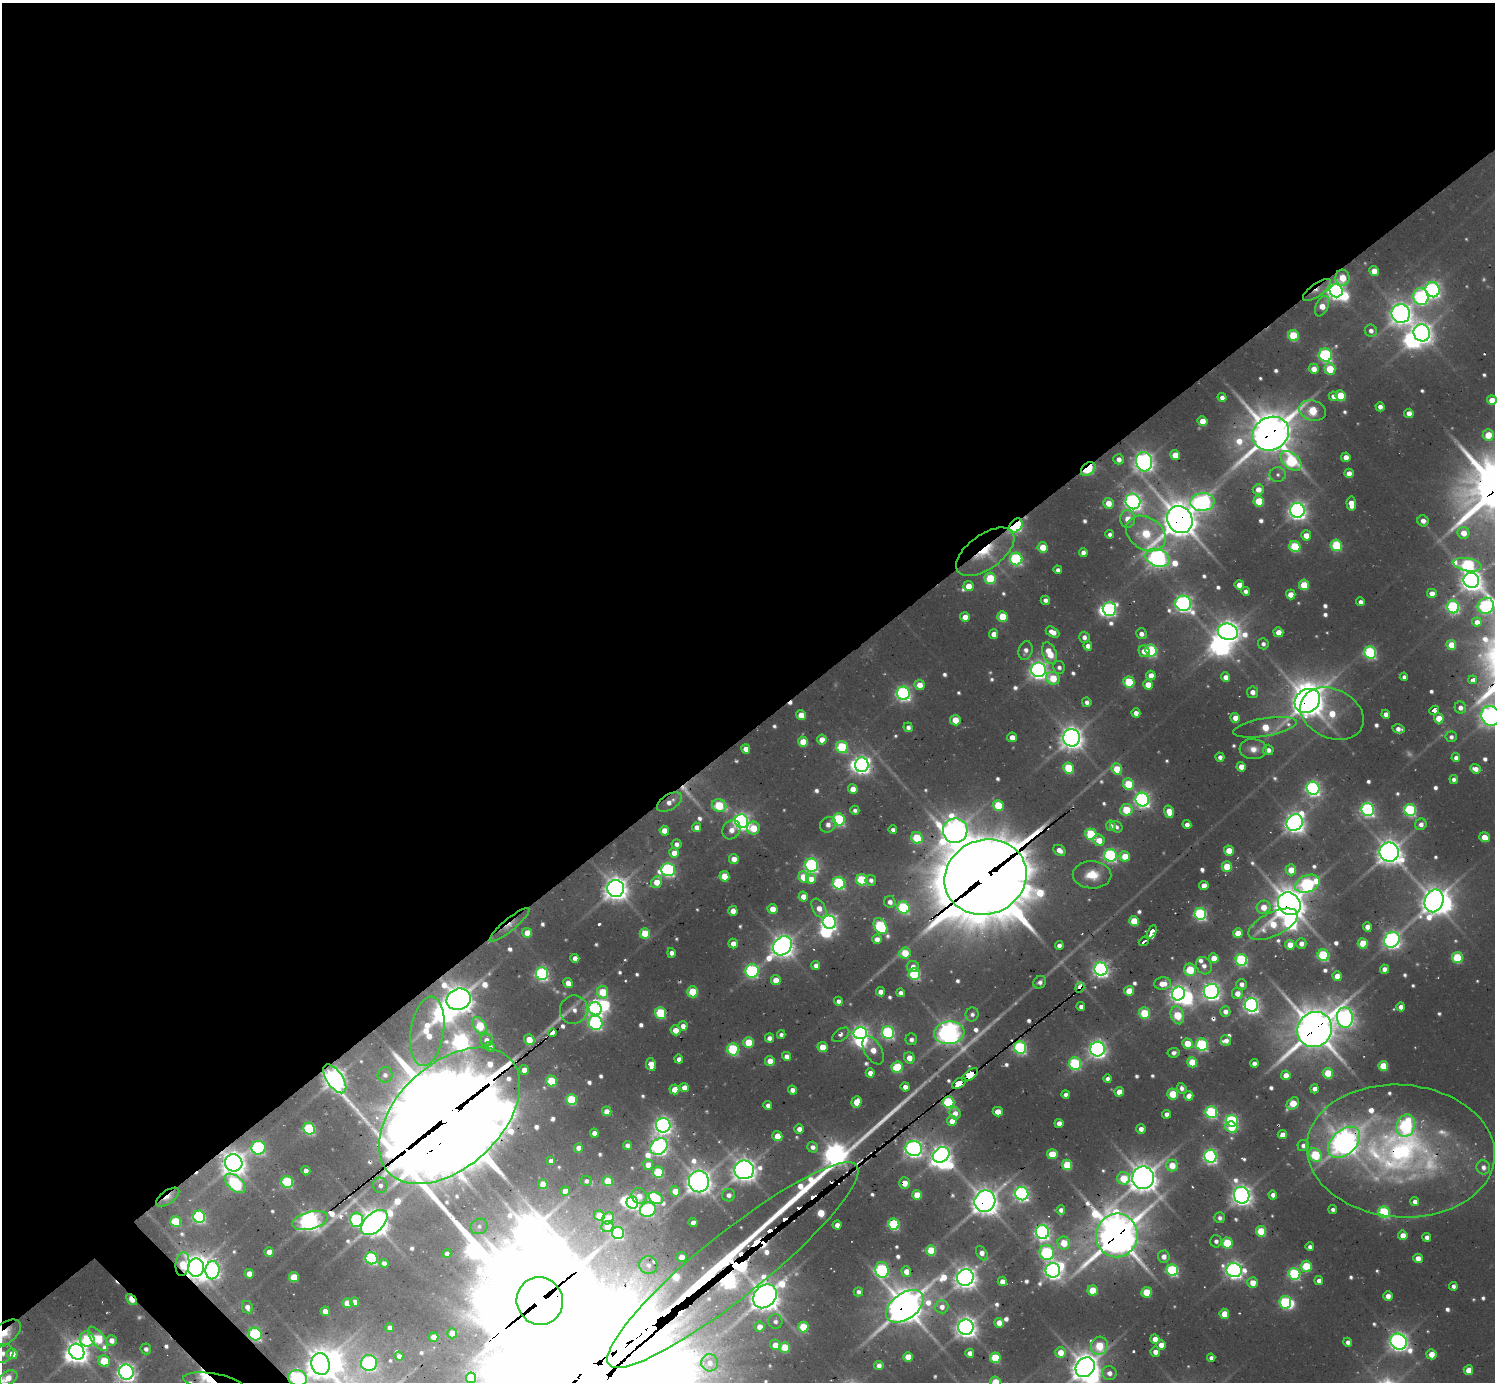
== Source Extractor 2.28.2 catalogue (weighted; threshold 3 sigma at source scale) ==
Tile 2 of 4 x 4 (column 2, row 1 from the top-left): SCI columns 1670-3162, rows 4425-5804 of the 6149 x 6134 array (HDU 1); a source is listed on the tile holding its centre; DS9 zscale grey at full resolution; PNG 1497 x 1384 px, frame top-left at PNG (2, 3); each listed source drawn as its Kron ellipse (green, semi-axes under 4 px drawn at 4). Shown black and unused: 54% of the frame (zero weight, under 2 of 3 exposures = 7% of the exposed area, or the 3 px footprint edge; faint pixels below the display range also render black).
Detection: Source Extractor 2.28.2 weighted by HDU 2 'WHT'; one run over the whole footprint, this tile lists its part. Background 0.0998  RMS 0.0095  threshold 0.0428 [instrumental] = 3 sigma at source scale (4.5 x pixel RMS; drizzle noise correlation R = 1.50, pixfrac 1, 0.05/0.05 arcsec/px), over >= 5 px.
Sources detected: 709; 31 too faint to see at this stretch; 23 inside a brighter object's white glare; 10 cosmic-ray / hot-pixel residue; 2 long thin detections or spike segments (spike, bleed or trail) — neither listed nor drawn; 10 inside a brighter listed object's ellipse — not listed separately; of the other 633, all 500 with FLUX_AUTO >= 4.2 (the completeness limit of this list) listed and drawn (133 fainter detections not listed), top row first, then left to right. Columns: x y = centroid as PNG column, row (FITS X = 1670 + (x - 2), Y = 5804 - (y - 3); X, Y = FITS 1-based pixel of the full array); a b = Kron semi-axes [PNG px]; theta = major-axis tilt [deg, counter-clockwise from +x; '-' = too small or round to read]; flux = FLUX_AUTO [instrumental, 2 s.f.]
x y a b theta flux
1374 271 5 5 - 19
1342 278 8 7 - 32
1317 290 16 6 35 7.4
1433 290 8 7 - 450
1336 291 6 6 - 600
1421 296 8 7 - 260
1322 306 11 6 64 18
1401 314 9 9 - 1100
1371 331 6 6 - 6.1
1422 333 8 8 - 940
1293 336 5 5 - 74
1325 355 6 6 - 240
1314 369 5 5 - 14
1330 369 6 5 - 48
1333 396 5 4 - 8
1341 396 5 5 - 49
1222 397 4 4 - 6.3
1492 400 5 4 - 19
1380 407 4 4 - 7.4
1313 411 13 10 -18 65
1409 413 5 4 - 11
1202 421 5 5 - 22
1271 434 19 16 30 3300
1488 435 6 5 - 27
1175 455 5 5 - 23
1346 457 5 4 - 11
1119 459 5 5 - 8.7
1291 461 12 7 -42 110
1144 462 10 8 -75 840
1088 469 8 5 40 91
1349 473 5 4 - 13
1278 474 8 7 - 4.2
1258 489 5 5 - 12
1133 501 8 7 - 600
1259 501 5 5 - 48
1202 502 12 9 6 410
1108 503 5 5 - 18
1351 503 7 4 -85 18
1297 510 7 7 - 680
1128 519 9 7 86 19
1180 520 14 12 -58 2700
1423 521 6 5 - 8
1016 526 8 5 49 210
1146 533 21 16 -35 69
1463 533 6 5 - 16
1110 534 4 4 - 5
1306 535 5 5 - 17
1336 545 6 5 - 89
1043 547 5 5 - 31
1295 547 6 5 - 89
985 552 34 17 36 52
1083 552 4 4 - 7
1157 558 12 8 -21 700
1016 559 6 6 - 200
1468 565 14 6 -11 170
1058 570 4 4 - 5
990 578 5 5 - 71
1471 580 8 7 - 960
1239 585 5 4 - 16
1304 585 5 5 - 44
968 586 5 5 - 20
1245 591 4 4 - 4.6
1432 593 5 4 - 11
1291 594 5 4 - 18
1045 600 5 4 - 4.7
1360 602 4 4 - 5.8
1183 603 8 7 - 560
1486 606 8 7 - 250
1453 607 6 6 - 200
1109 609 7 6 - 280
965 617 5 5 - 14
1002 617 5 5 - 44
1477 622 4 4 - 9.7
1052 632 7 5 -28 13
1228 632 10 8 -15 1000
1278 632 5 4 - 18
994 634 5 4 - 12
1141 634 5 5 - 7.4
1084 637 5 5 - 6.3
1263 644 5 5 - 4.7
1451 645 5 5 - 27
1088 646 5 4 - 7.9
1026 650 9 6 74 7.3
1151 650 6 5 - 160
1144 651 6 5 - 13
1370 652 6 6 - 190
1049 653 11 6 -70 37
1059 667 6 6 - 5
1039 670 7 7 - 680
1151 675 5 4 - 14
1225 677 4 4 - 9.1
1404 677 4 4 - 4.4
1053 678 7 6 - 37
1473 680 4 4 - 28
1129 682 6 5 - 76
920 685 5 5 - 18
1148 685 5 5 - 22
1253 692 5 5 - 7.5
903 693 7 6 - 380
1307 701 13 11 35 2000
1087 702 5 4 - 5.2
1460 708 6 5 - 8.4
1434 710 5 4 - 31
1136 713 4 4 - 9.3
1332 714 33 24 -26 59
1386 714 4 4 - 8.2
801 715 5 4 - 20
1490 716 10 9 - 880
1235 718 5 4 - 13
1439 718 5 5 - 26
955 720 5 5 - 25
908 727 5 4 - 6
1265 727 32 9 10 43
1398 729 6 4 -12 7.7
1012 737 5 4 - 11
1451 737 5 5 - 4.4
1071 738 8 8 - 1100
822 740 5 5 - 17
803 742 5 5 - 34
842 747 6 5 - 110
746 749 5 4 - 11
1253 749 13 10 -4 12
1268 750 5 5 - 7.2
1220 757 4 4 - 4.7
1456 758 4 4 - 6.5
862 765 7 7 - 620
1241 767 5 4 - 14
1069 768 5 5 - 79
1117 769 6 5 - 42
1475 769 5 4 - 9.1
1454 779 4 4 - 4.9
1128 784 6 5 - 61
1313 788 6 6 - 390
853 789 5 4 - 15
1142 800 7 6 - 460
669 802 14 7 32 10
719 805 7 6 - 71
998 805 5 5 - 58
1368 809 6 6 - 310
855 810 4 4 - 4.7
1126 810 6 5 - 55
1410 810 6 5 - 180
1169 812 6 4 -75 20
839 819 6 6 - 180
742 821 7 6 - 580
1295 823 9 7 47 860
1187 824 4 4 - 7.3
1421 824 6 5 - 7.4
828 825 8 7 - 6.1
1111 826 5 5 - 7.1
697 827 5 4 - 8.9
1116 827 6 5 - 4.2
753 828 6 6 - 32
731 830 10 8 54 11
893 830 4 4 - 4.5
664 831 5 5 - 17
955 831 12 12 - 1300
1091 834 6 5 - 110
1484 837 5 4 - 21
917 838 6 5 - 70
1099 840 6 5 - 16
677 844 5 5 - 5.6
1059 850 6 5 - 10
1229 851 5 5 - 27
1389 852 10 9 - 1300
674 853 5 4 - 15
1110 855 6 6 - 240
1125 856 5 5 - 30
734 859 5 4 - 16
812 865 7 6 - 320
1227 867 5 5 - 38
668 870 7 6 - 300
1291 870 5 5 - 23
1092 875 19 13 -1 28
724 876 5 5 - 34
804 877 6 5 - 37
985 877 42 37 22 14000
811 879 5 5 - 16
862 880 6 5 - 97
871 880 5 5 - 5.7
656 882 6 5 - 19
839 883 6 6 - 190
1307 884 13 8 20 230
1204 886 4 4 - 14
616 888 8 8 - 1300
803 897 5 5 - 16
1434 901 11 9 68 1500
890 902 6 5 - 7.9
1289 904 12 10 -45 2100
1264 907 7 6 - 18
819 908 10 6 -59 15
904 908 6 6 - 170
773 909 5 5 - 21
733 911 5 4 - 12
1200 914 6 5 - 220
1134 921 5 5 - 41
829 922 7 6 - 420
1273 924 26 12 26 48
510 925 25 6 40 10
880 926 9 6 -56 140
1367 927 5 4 - 12
1152 932 7 4 64 89
527 933 5 5 - 22
645 933 5 5 - 37
1238 933 5 4 - 23
877 939 5 4 - 11
1392 940 8 7 - 580
1144 941 5 3 - 21
733 943 5 4 - 12
1301 943 5 5 - 9.1
1363 943 5 5 - 41
1290 945 5 4 - 19
782 946 10 8 45 1100
1059 946 4 4 - 7
671 953 5 4 - 6.5
905 953 6 5 - 38
1323 955 6 5 - 140
1457 957 5 5 - 81
575 958 4 4 - 8.5
1214 958 5 5 - 21
1241 960 6 5 - 180
816 965 4 4 - 7.6
913 966 6 5 - 8.6
1204 966 9 7 -62 6.3
1101 969 7 6 - 530
1384 969 4 4 - 11
1190 970 6 6 - 54
752 971 7 6 - 220
542 974 6 6 - 290
914 974 6 5 - 140
1337 976 5 4 - 18
776 980 5 5 - 18
1040 982 7 5 41 5.1
568 983 5 4 - 17
1163 984 8 6 6 17
1241 984 5 5 - 7
1080 987 5 4 - 32
1129 991 5 5 - 23
1211 991 8 7 - 660
602 992 6 5 - 47
693 992 5 5 - 60
880 992 4 4 - 10
900 993 4 4 - 6.2
1178 993 7 6 - 570
1237 993 6 5 - 14
459 999 12 10 25 1800
838 1001 4 4 - 5.1
1251 1005 7 6 - 520
1081 1007 4 4 - 6.3
1401 1007 4 4 - 8.2
595 1009 7 6 - 360
574 1010 14 13 - 11
1225 1011 5 5 - 8
661 1013 6 5 - 83
1144 1013 6 5 - 59
972 1014 7 6 - 5
1177 1015 9 6 -72 60
1345 1018 10 8 -81 580
595 1023 7 7 - 280
480 1026 9 6 -56 50
683 1026 5 4 - 8.7
1315 1029 18 17 - 3100
676 1030 5 5 - 15
427 1031 35 16 81 51
888 1032 6 6 - 240
553 1033 4 3 - 160
860 1033 7 6 - 480
949 1033 15 11 6 1100
781 1035 4 4 - 5
841 1035 9 5 35 4.4
770 1038 4 4 - 7.4
911 1039 6 6 - 5.3
486 1040 6 6 - 9.2
529 1040 5 5 - 28
1226 1040 5 5 - 6.5
748 1042 5 5 - 50
1187 1044 5 5 - 32
1202 1045 6 6 - 200
490 1047 5 4 - 5.3
822 1047 5 5 - 24
1020 1048 6 6 - 220
733 1049 6 6 - 130
1097 1049 7 7 - 640
873 1050 15 8 -61 18
1174 1053 6 4 10 5.3
787 1056 4 4 - 9.6
909 1058 6 5 - 15
679 1059 4 4 - 7.9
770 1061 5 4 - 18
1192 1062 5 5 - 46
1254 1063 4 4 - 7
651 1064 6 5 - 17
1075 1064 6 6 - 140
1383 1066 5 5 - 43
897 1067 6 5 - 66
524 1070 5 5 - 13
870 1073 4 4 - 9.2
1328 1073 5 5 - 46
385 1075 8 7 - 4.7
970 1075 9 4 37 260
1286 1075 5 4 - 15
335 1079 17 8 -56 1000
1108 1079 4 4 - 5.7
551 1081 5 5 - 67
959 1083 8 4 33 230
684 1087 4 4 - 12
905 1087 4 4 - 8.6
1182 1088 5 4 - 6
674 1089 5 5 - 18
1315 1089 4 4 - 8.5
792 1090 4 4 - 7.2
1119 1092 5 4 - 16
1066 1094 4 4 - 5.8
1173 1094 5 5 - 44
1189 1096 5 4 - 13
571 1100 5 5 - 99
856 1102 6 5 - 20
949 1102 6 5 - 150
1293 1104 7 5 45 41
768 1105 4 4 - 6
607 1111 5 4 - 14
998 1112 5 4 - 17
1211 1112 6 6 - 170
955 1113 6 5 - 11
1166 1114 4 4 - 7.2
449 1116 83 52 43 24000
952 1121 5 5 - 14
1232 1121 6 5 - 250
1059 1123 4 4 - 10
663 1125 7 7 - 590
1406 1126 11 9 70 170
1231 1127 6 5 - 38
309 1129 6 5 - 160
799 1129 5 4 - 9.5
1141 1129 5 5 - 7
594 1133 4 4 - 8.8
1282 1134 4 4 - 8.6
777 1136 5 5 - 22
1344 1142 19 12 43 1400
627 1145 4 4 - 5.2
1303 1145 6 5 - 5.9
659 1146 9 7 39 580
813 1147 6 5 - 6
258 1148 7 6 - 220
578 1148 5 4 - 8.6
914 1148 8 7 - 640
1401 1151 94 66 -4 430
1052 1154 5 5 - 32
941 1155 9 7 35 830
1315 1155 7 6 - 94
1210 1156 6 6 - 360
551 1161 4 4 - 6.4
234 1163 9 8 - 1200
648 1165 5 5 - 16
1067 1165 5 5 - 59
1172 1165 6 6 - 25
1483 1167 7 7 - 7
744 1170 10 9 - 1200
306 1171 5 4 - 6.6
658 1172 5 5 - 89
1124 1178 6 6 - 47
1143 1178 11 11 - 1800
586 1181 6 5 - 4.4
608 1181 5 5 - 33
699 1181 11 10 - 1400
287 1182 6 5 - 130
235 1183 12 7 -42 170
904 1183 6 5 - 17
543 1184 5 4 - 28
380 1185 8 7 - 4.7
565 1191 5 4 - 14
675 1191 5 5 - 19
1022 1194 7 6 - 410
729 1195 6 6 - 7.7
917 1195 5 5 - 30
1242 1195 8 7 - 890
1273 1195 4 4 - 7.6
639 1196 8 7 - 13
168 1197 13 6 35 8.4
656 1198 7 5 -29 64
985 1201 11 10 - 1600
1415 1201 4 4 - 6.9
632 1202 6 5 - 270
1333 1209 4 4 - 4.2
648 1210 8 7 - 230
1061 1210 4 4 - 6.6
1384 1212 6 5 - 140
599 1216 5 5 - 26
199 1217 6 6 - 240
608 1218 6 5 - 29
1220 1218 5 5 - 4.8
356 1220 7 6 - 220
176 1221 5 5 - 65
310 1221 18 9 14 900
374 1222 16 9 42 1700
693 1223 4 4 - 10
894 1224 6 5 - 140
837 1225 4 4 - 9.2
479 1226 9 7 22 4.4
607 1226 6 5 - 16
1261 1231 5 5 - 56
1042 1232 7 6 - 460
618 1233 6 6 - 160
1117 1235 22 20 77 3400
1403 1235 5 4 - 17
1426 1237 4 4 - 6.4
1216 1241 6 6 - 4.4
1064 1243 6 6 - 29
1227 1243 5 5 - 66
1310 1247 4 4 - 5.2
931 1250 5 5 - 54
269 1252 5 4 - 14
1047 1252 7 7 - 190
447 1253 4 4 - 4.5
982 1253 8 5 -58 11
681 1257 5 5 - 17
1164 1257 6 6 - 9.8
371 1258 6 6 - 170
1418 1258 5 4 - 13
384 1263 4 4 - 7.4
182 1264 12 7 83 34
648 1265 9 9 - 6.3
733 1265 159 32 39 16000
1306 1266 5 5 - 63
196 1268 9 8 - 1500
212 1270 9 7 86 480
882 1270 8 6 -81 230
1053 1270 7 7 - 650
1172 1270 6 5 - 180
1234 1270 8 7 - 580
906 1271 5 5 - 16
249 1274 5 4 - 15
1294 1274 6 6 - 160
294 1277 5 5 - 40
965 1277 8 8 - 1100
1002 1281 5 4 - 12
1319 1281 4 4 - 7.4
1253 1283 5 5 - 19
1453 1286 4 4 - 4.6
1093 1290 5 5 - 45
858 1292 5 4 - 4.5
1146 1292 5 5 - 43
765 1296 13 10 47 1800
1388 1296 5 4 - 8.6
131 1299 6 3 -49 31
540 1301 24 23 - 8200
355 1302 5 4 - 11
1285 1302 6 5 - 150
347 1303 5 5 - 25
905 1306 21 13 36 2600
247 1307 6 5 - 9
942 1307 6 6 - 9
325 1311 5 4 - 15
1224 1314 5 5 - 27
775 1321 7 7 - 5
999 1323 5 4 - 17
390 1327 4 4 - 5.2
760 1327 5 5 - 15
803 1327 5 5 - 64
966 1327 7 7 - 960
452 1333 5 5 - 19
5 1334 18 10 37 28
255 1334 6 6 - 200
434 1337 5 4 - 14
87 1339 8 7 - 96
98 1339 14 6 -54 73
1155 1339 5 4 - 12
111 1340 5 5 - 12
1348 1342 4 4 - 5.7
1399 1342 8 7 - 780
775 1345 5 5 - 16
1161 1345 5 4 - 15
1099 1346 9 8 - 59
785 1347 5 5 - 47
146 1349 5 5 - 5.3
77 1352 8 7 - 1100
1060 1352 5 5 - 20
1155 1352 5 5 - 8.1
970 1353 4 4 - 9.7
2 1354 12 9 24 7.5
12 1354 5 5 - 19
1431 1354 5 5 - 17
399 1356 5 4 - 7.7
908 1357 5 5 - 25
995 1358 5 5 - 66
1211 1358 4 4 - 5
104 1361 6 5 - 55
369 1363 8 8 - 350
710 1363 8 8 - 8.3
321 1364 11 9 -72 1600
879 1365 4 4 - 7.5
1085 1367 10 9 - 1800
1468 1370 5 5 - 18
126 1372 8 7 - 710
1109 1373 7 7 - 8.3
8 1378 10 7 31 19
298 1378 9 8 - 270
471 1378 5 5 - 54
213 1382 31 9 -9 61
995 1382 5 5 - 40
Overlapping masked pixels (flux is a lower limit): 47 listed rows (the first 20) at x y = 1317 290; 1336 291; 1271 434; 1088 469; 1180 520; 1016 526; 985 552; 1473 680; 1307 701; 669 802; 985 877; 1289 904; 510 925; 1080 987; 459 999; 595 1009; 1315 1029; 553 1033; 949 1033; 529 1040
Isophote crosses this tile's border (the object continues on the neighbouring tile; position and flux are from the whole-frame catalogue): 13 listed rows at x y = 1492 400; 1486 606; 1490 716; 5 1334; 2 1354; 321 1364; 1085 1367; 126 1372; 8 1378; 298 1378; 471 1378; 213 1382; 995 1382